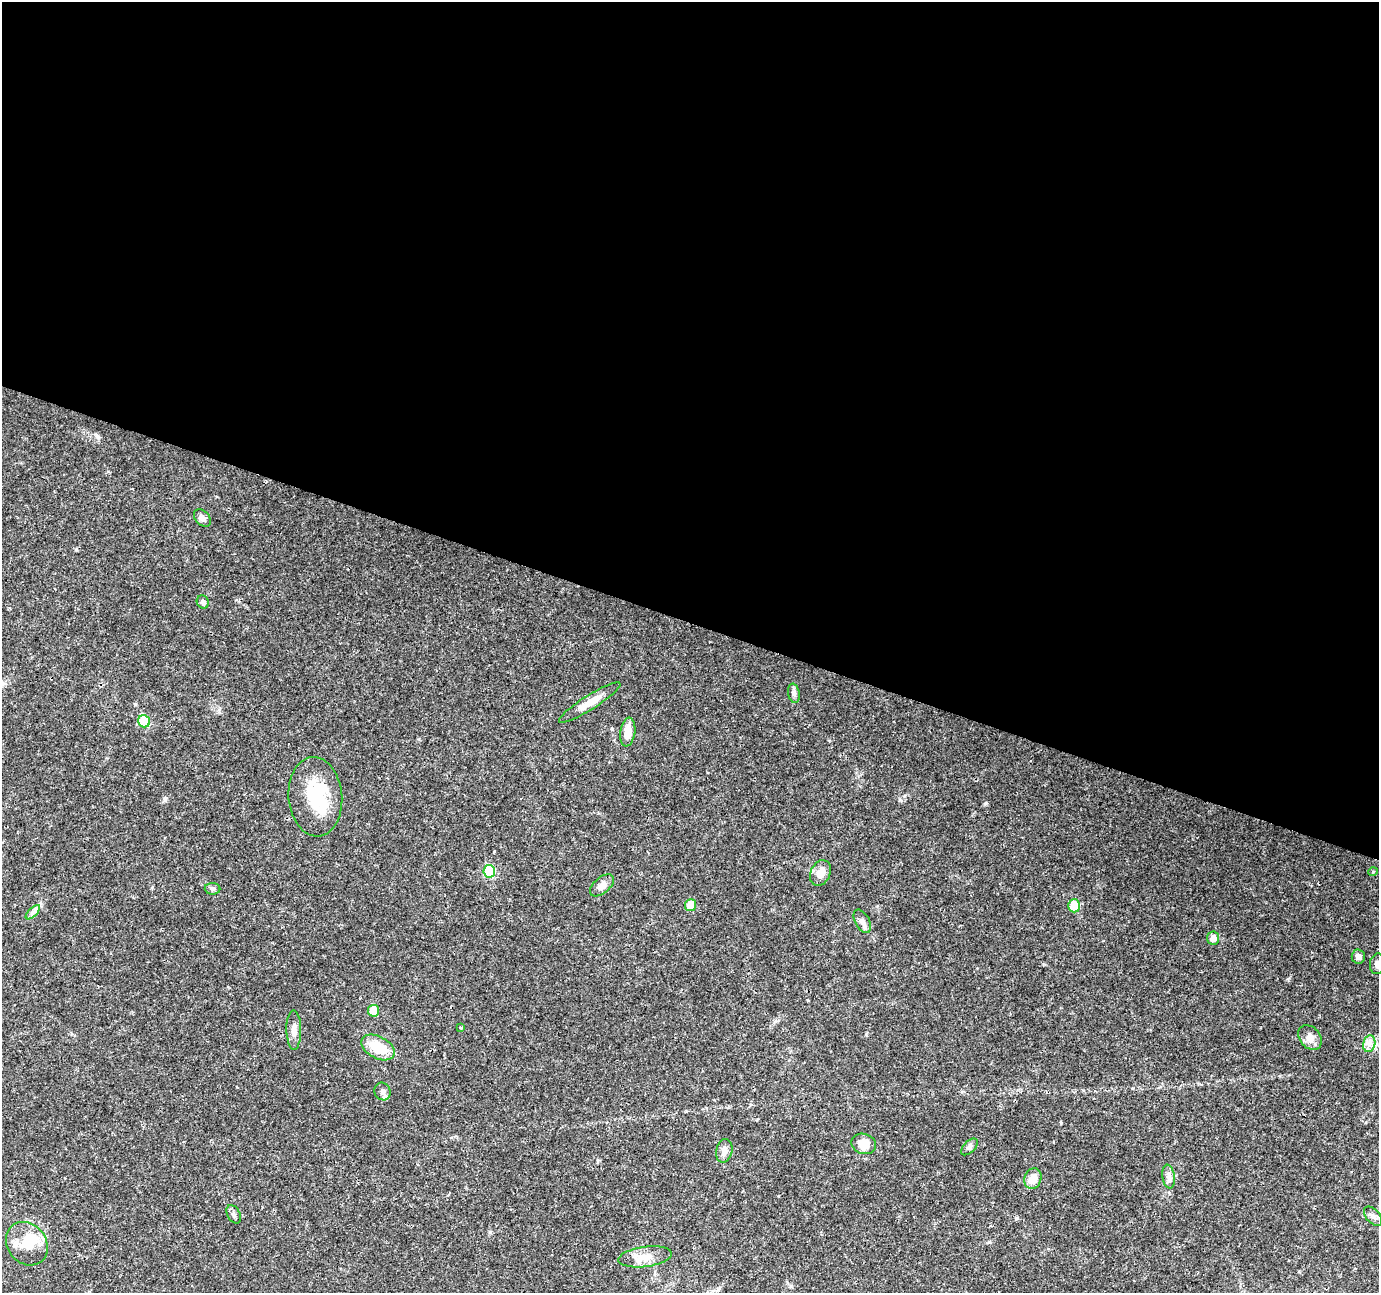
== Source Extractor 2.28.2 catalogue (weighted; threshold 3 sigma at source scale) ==
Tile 3 of 4 x 4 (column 3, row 1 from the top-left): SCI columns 2754-4130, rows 4086-5376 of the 5515 x 5653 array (HDU 1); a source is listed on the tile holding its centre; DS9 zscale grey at full resolution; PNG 1381 x 1295 px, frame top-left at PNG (2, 2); each listed source drawn as its Kron ellipse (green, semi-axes under 4 px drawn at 4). Shown black and unused: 48% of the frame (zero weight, under 3 of 4 exposures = <1% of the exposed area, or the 3 px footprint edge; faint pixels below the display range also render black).
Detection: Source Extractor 2.28.2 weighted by HDU 2 'WHT'; one run over the whole footprint, this tile lists its part. Background 0.0562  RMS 0.0027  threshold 0.0123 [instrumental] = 3 sigma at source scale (4.5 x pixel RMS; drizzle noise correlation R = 1.50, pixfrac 1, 0.0396/0.0396 arcsec/px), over >= 5 px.
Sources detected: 36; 1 inside a brighter object's white glare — neither listed nor drawn; the other 35 listed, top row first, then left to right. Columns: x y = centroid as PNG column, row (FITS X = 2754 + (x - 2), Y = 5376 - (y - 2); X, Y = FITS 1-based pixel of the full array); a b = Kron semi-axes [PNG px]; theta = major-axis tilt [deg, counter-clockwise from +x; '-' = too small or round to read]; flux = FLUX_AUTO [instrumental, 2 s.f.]
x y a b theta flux
202 518 10 7 -47 1.2
203 602 6 6 - 0.72
794 693 10 5 -80 0.82
590 703 36 7 32 3.7
144 721 6 5 - 14
628 732 14 7 81 3.4
315 797 40 27 -85 15
489 871 6 6 - 18
1373 872 5 4 - 0.29
820 873 13 9 65 2.8
602 885 14 8 40 1.8
212 889 8 5 -2 0.6
690 905 6 5 - 4.8
1074 906 6 6 - 7.6
33 912 9 4 45 0.83
862 921 13 7 -61 1.3
1213 938 6 6 - 1.6
1358 956 7 6 - 1.1
1377 964 10 7 83 0.92
374 1011 6 5 - 6.8
461 1027 4 3 - 0.28
294 1030 19 7 -90 1.9
1310 1037 14 10 -48 2.2
1369 1044 8 6 78 1.4
378 1047 18 11 -28 7.4
383 1092 9 8 - 1
864 1144 12 10 -18 3.7
969 1147 10 6 45 0.79
724 1151 12 8 78 1.6
1169 1177 12 6 -81 1.1
1033 1179 10 8 71 3.4
234 1214 10 6 -61 0.82
1373 1216 11 7 -48 1.2
27 1244 23 19 -51 6.9
645 1257 27 10 8 4
Isophote crosses this tile's border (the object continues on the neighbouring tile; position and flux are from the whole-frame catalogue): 1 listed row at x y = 1377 964
Unlisted compact peaks at least as high as the median listed source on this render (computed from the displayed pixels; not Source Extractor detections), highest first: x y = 98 437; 1288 979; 1017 1218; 76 549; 165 799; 490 1232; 986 802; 419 739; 904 796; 989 1242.